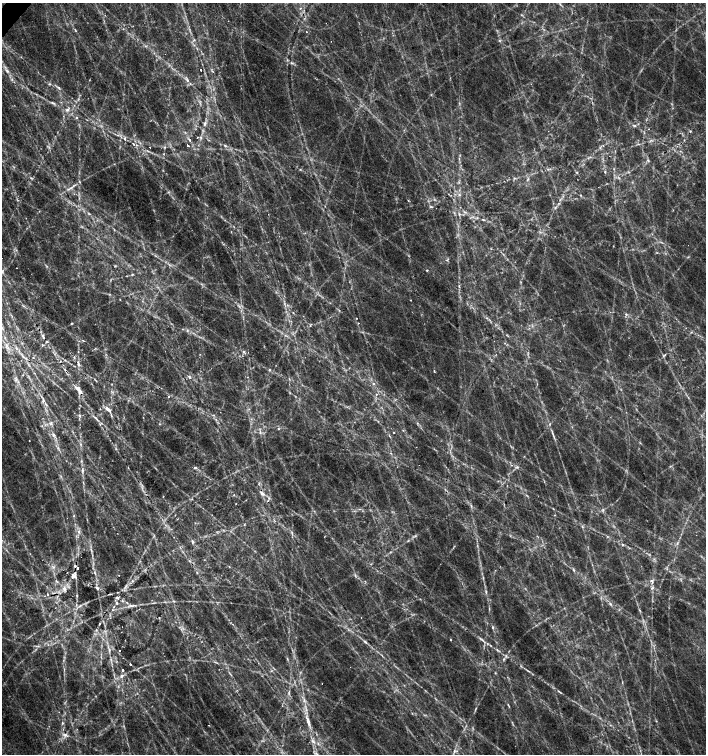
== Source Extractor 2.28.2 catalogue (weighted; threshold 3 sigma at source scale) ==
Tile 11 of 4 x 4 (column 3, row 3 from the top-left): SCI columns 2980-4387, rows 1508-3010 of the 6022 x 6017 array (HDU 1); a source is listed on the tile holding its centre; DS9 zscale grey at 2 x 2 block average (1 PNG px = mean of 2 x 2 image px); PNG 708 x 756 px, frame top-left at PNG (2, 3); no overlay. Shown black and unused: <1% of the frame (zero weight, under 2 of 3 exposures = <1% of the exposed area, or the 3 px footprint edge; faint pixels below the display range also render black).
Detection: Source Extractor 2.28.2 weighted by HDU 2 'WHT'; one run over the whole footprint, this tile lists its part. Background 0.129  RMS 0.014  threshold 0.0634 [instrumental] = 3 sigma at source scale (4.5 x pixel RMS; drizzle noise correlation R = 1.50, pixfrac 1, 0.0396/0.0396 arcsec/px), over >= 5 px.
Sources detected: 158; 1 too faint to see at this stretch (2 x 2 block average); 15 cosmic-ray / hot-pixel residue — not listed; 3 inside a brighter listed object's ellipse — not listed separately; the other 139 listed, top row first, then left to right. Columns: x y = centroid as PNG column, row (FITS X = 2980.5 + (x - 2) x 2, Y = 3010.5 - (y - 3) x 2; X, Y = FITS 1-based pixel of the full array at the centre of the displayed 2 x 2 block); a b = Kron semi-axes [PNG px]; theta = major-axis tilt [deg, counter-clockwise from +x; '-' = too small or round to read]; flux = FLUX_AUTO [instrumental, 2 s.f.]
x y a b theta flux
307 32 2 2 - 2
291 63 3 2 - 3
201 70 2 2 - 11
7 71 4 3 - 4.6
187 80 3 3 - 3.6
50 84 4 3 - 3.5
59 88 7 3 -41 6.3
52 103 6 3 -19 5.9
67 110 4 3 - 6.5
76 118 3 2 - 3.5
205 124 7 3 78 7.9
634 126 5 3 - 4.9
690 131 3 3 - 3.8
197 137 2 2 - 3.6
200 137 4 3 - 4.3
125 139 2 2 - 10
189 140 4 3 - 4.7
133 144 2 2 - 7.2
188 145 2 2 - 12
225 145 4 2 - 3.8
150 147 2 2 - 4.2
165 147 3 3 - 3.1
148 151 4 2 - 2.8
300 169 3 2 - 2.2
577 172 3 2 - 2.8
605 172 3 3 - 2.8
514 178 3 2 - 3
528 179 4 2 - 3.8
68 189 8 2 23 7.3
459 195 4 3 - 4.5
581 195 3 2 - 2.6
408 200 3 2 - 2
431 207 6 3 -5 4.3
465 212 5 2 - 3.7
89 213 4 2 - 3.3
459 214 4 3 - 4.1
483 220 4 2 - 3.1
491 249 3 2 - 1.9
427 270 3 2 - 3.2
2 271 4 4 - 6.1
132 274 4 3 - 3
459 286 3 2 - 3.3
411 300 2 2 - 4
626 314 3 3 - 3.9
357 318 2 2 - 1.5
71 323 4 2 - 2.4
358 323 2 2 - 2.2
187 331 3 3 - 3.5
43 335 4 3 - 7.5
6 346 6 3 40 6.8
244 351 4 3 - 5.4
23 356 12 3 -53 14
74 357 4 3 - 4.4
65 360 3 2 - 2.6
78 364 8 3 -76 9.2
65 370 3 2 - 3.8
269 370 2 2 - 2.6
434 371 4 2 - 2.4
189 377 5 3 - 5.7
16 380 4 3 - 6.1
373 383 3 3 - 4
78 388 12 5 -59 22
377 394 2 2 - 4.2
169 396 3 2 - 2.8
43 400 6 2 -75 4.9
46 405 4 2 - 3.7
107 409 11 4 -44 17
79 415 3 3 - 3.6
95 417 5 3 - 5.1
51 423 5 2 - 4.2
100 424 3 2 - 3.4
278 429 3 2 - 2.5
394 432 2 2 - 3.1
53 434 5 3 - 5.8
553 435 12 2 -72 9.4
29 441 2 2 - 1.5
81 444 4 2 - 3.7
116 449 3 2 - 2.5
81 461 3 2 - 2.6
195 467 4 3 - 5.8
517 467 4 2 - 2.8
82 470 5 3 - 6.5
163 496 3 2 - 1.8
192 499 3 2 - 2.1
471 505 4 2 - 3.4
175 515 3 2 - 1.5
74 516 3 2 - 3.1
415 536 3 2 - 3.4
324 537 2 2 - 1.4
192 542 4 3 - 5.9
677 543 4 2 - 3.3
622 544 4 3 - 3.7
75 566 3 3 - 4.7
53 567 4 2 - 4.1
78 568 2 2 - 10
573 570 5 2 - 3.6
95 573 6 2 -65 4.4
197 573 3 2 - 2
119 575 2 2 - 1.5
73 576 7 4 -27 12
355 576 5 3 - 5.7
651 580 4 2 - 3.9
132 581 4 2 - 3.2
97 588 5 3 - 6.6
652 588 5 2 - 4.6
64 589 6 3 -74 10
117 592 2 2 - 1.7
486 592 7 3 -78 6.5
47 594 2 2 - 7.8
117 597 4 3 - 6.5
117 603 3 2 - 2.9
610 604 5 2 - 4.5
131 605 8 2 -13 6.3
80 606 6 2 34 5.4
114 607 3 2 - 2
489 609 5 2 - 3.4
113 610 3 2 - 2.6
99 624 2 2 - 3.1
493 627 4 3 - 4.5
450 640 2 2 - 2.4
365 642 7 3 -40 6.9
109 650 6 3 -82 6
119 650 2 2 - 2.7
497 650 5 3 - 4.8
506 656 4 3 - 5.1
287 659 5 2 - 3.3
503 659 5 2 - 3.6
217 663 3 2 - 2.7
130 665 2 2 - 5.8
123 670 2 2 - 14
528 671 4 2 - 3.3
558 691 5 2 - 4.2
289 693 4 2 - 3.4
508 705 3 2 - 1.7
476 708 4 2 - 2.7
308 721 16 4 -73 26
65 735 7 3 -12 7.9
313 742 5 4 - 7.9
454 751 3 2 - 3.7
Overlapping masked pixels (flux is a lower limit): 1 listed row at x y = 75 566
Isophote crosses this tile's border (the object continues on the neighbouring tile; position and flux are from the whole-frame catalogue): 1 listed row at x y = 2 271
Diffuse or blended objects may show on this block-average render without a row.